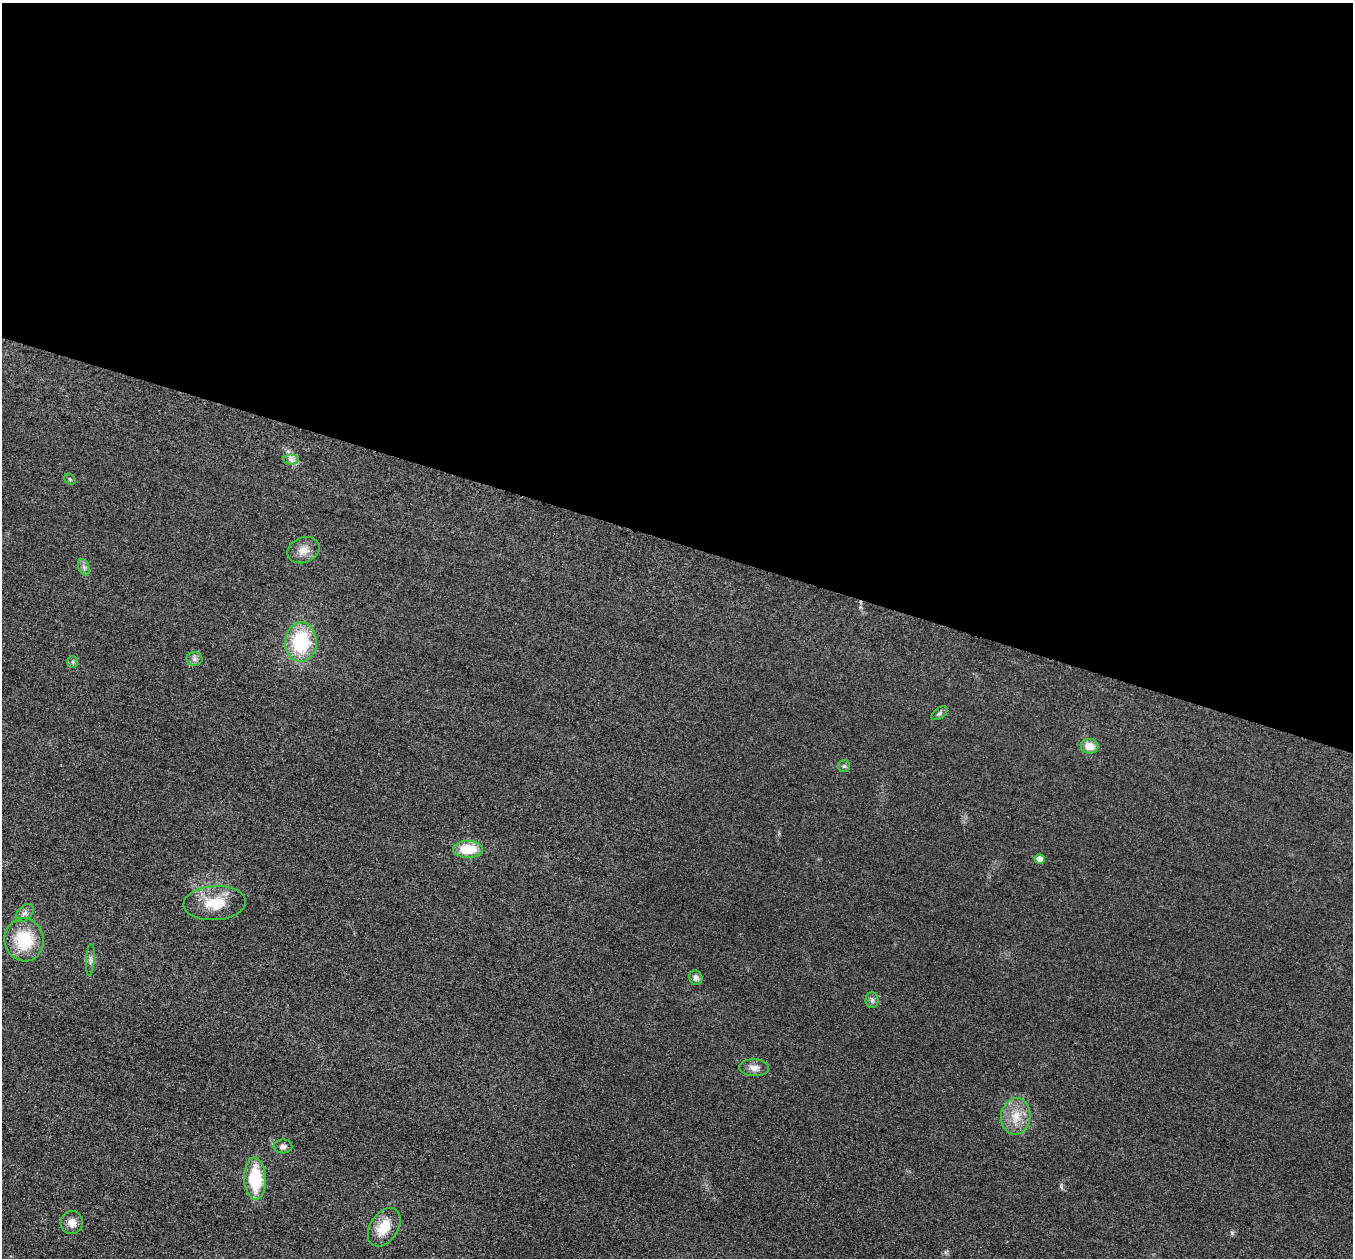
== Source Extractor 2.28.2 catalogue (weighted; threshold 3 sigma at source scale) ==
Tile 3 of 4 x 4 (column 3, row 1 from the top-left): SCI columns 2736-4086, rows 3966-5221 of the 5458 x 5501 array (HDU 1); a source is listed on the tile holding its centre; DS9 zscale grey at full resolution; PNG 1355 x 1260 px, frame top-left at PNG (2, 3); each listed source drawn as its Kron ellipse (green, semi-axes under 4 px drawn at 4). Shown black and unused: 43% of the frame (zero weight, under 3 of 5 exposures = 4% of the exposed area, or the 3 px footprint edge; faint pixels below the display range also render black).
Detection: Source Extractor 2.28.2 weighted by HDU 2 'WHT'; one run over the whole footprint, this tile lists its part. Background 0.0197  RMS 0.0051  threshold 0.0228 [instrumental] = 3 sigma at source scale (4.5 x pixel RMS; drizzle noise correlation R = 1.50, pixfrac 1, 0.05/0.05 arcsec/px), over >= 5 px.
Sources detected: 24; all 24 listed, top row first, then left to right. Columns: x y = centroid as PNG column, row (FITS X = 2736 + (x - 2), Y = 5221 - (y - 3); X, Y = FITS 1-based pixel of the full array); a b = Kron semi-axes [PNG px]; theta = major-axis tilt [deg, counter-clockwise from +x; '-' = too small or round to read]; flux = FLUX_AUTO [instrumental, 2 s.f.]
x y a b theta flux
291 459 7 5 -1 1.6
70 479 6 5 - 0.66
303 550 17 12 22 5.1
84 567 9 5 -65 1.5
301 642 19 16 88 32
194 659 8 7 - 1.7
73 662 6 5 - 0.89
939 713 9 5 38 1.1
1090 746 9 7 -9 6.6
844 766 6 6 - 0.93
468 849 15 8 0 14
1040 859 5 5 - 3.4
215 903 31 17 3 14
25 913 11 6 46 2.1
24 940 21 19 -79 22
90 960 16 4 86 1.7
696 978 7 6 - 2
872 1000 8 6 -88 1.4
754 1068 15 8 -3 3.4
1016 1116 18 14 83 9.2
283 1146 9 7 2 2
255 1179 21 11 -88 26
72 1223 11 11 - 4.2
384 1227 21 13 57 11